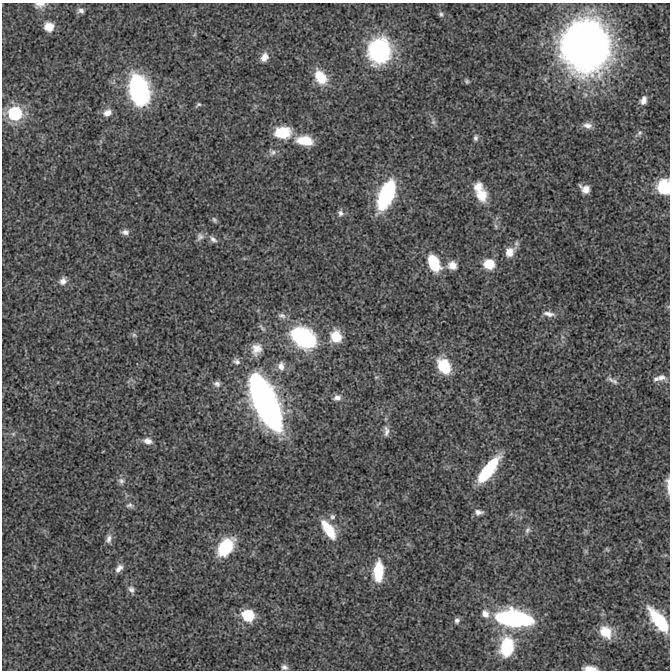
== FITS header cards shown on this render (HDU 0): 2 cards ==
NAXIS1  =                  668 / Axis length
NAXIS2  =                  668 / Axis length

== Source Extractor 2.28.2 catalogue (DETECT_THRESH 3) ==
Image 668 x 668 px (HDU 0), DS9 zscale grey, 1 PNG px = 1 image px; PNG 672 x 672 px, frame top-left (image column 1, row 668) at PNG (2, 3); no overlay
Background -1.77e-04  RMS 0.0025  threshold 0.00761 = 3 sigma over >= 5 px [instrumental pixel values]
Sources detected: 80; all 80 listed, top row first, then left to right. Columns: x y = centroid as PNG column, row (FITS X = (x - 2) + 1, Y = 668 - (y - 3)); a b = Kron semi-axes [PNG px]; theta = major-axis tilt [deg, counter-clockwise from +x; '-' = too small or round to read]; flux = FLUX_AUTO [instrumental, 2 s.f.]
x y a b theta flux
40 5 13 6 9 0.89
81 11 8 6 -7 0.6
441 14 7 6 - 0.42
49 27 8 8 - 2.6
586 46 28 26 -83 230
379 51 21 18 89 27
264 57 12 9 64 1.3
320 77 19 12 -56 4.2
467 81 7 5 -48 0.32
139 90 23 13 -75 41
643 100 10 8 72 1.2
198 105 9 5 37 0.34
15 113 8 8 - 27
107 113 11 8 27 1.3
433 122 6 6 - 0.43
588 125 13 8 -10 1.1
282 132 16 11 1 6.4
639 133 9 6 63 0.49
476 138 9 6 89 0.5
304 140 18 10 -7 4
272 152 11 8 -13 0.77
478 187 11 9 53 1.8
664 187 15 13 -84 5.8
585 189 9 7 -33 1.6
386 195 21 10 66 27
481 195 16 14 -72 3.3
341 213 8 7 - 0.62
214 220 8 5 -60 0.36
496 226 8 5 -71 0.37
125 232 9 7 4 0.74
200 237 11 9 59 0.78
213 239 12 7 -39 0.85
510 252 12 9 47 2.2
434 263 16 9 -65 7.8
489 264 11 10 - 3.9
452 265 9 8 - 1.8
63 281 10 9 - 1.2
549 314 16 7 -9 1
282 316 11 7 -18 0.75
262 328 12 4 -51 0.37
134 335 6 6 - 0.38
336 336 13 12 - 3.6
303 337 16 11 -33 50
256 349 16 14 65 2.2
236 361 10 8 -20 0.68
281 366 13 9 -89 1.3
444 366 16 12 -56 6
376 377 6 3 -17 0.21
661 377 13 8 -12 0.98
656 379 9 7 13 0.64
611 380 13 5 -27 0.77
217 384 10 8 -20 0.74
337 398 10 7 14 0.92
265 403 49 18 -66 73
386 431 15 7 -87 0.87
13 434 6 5 - 0.29
148 441 13 8 -15 1.1
488 470 28 9 52 11
121 481 9 8 - 0.67
668 486 20 4 -90 1
130 505 10 7 -16 0.58
479 512 10 6 -1 0.73
332 517 8 7 - 0.53
329 530 22 9 -56 5.7
527 530 10 7 69 0.56
109 539 12 7 76 0.91
225 547 20 12 52 8.6
607 549 7 3 -52 0.19
119 568 12 7 50 1
378 571 22 10 87 5.7
131 589 10 8 -47 0.74
485 614 12 10 -55 1.4
248 615 10 9 - 7.8
514 618 28 12 -7 35
457 620 7 6 - 0.55
659 621 25 10 -53 10
606 632 17 13 -50 3.4
507 646 21 13 83 9.6
284 667 8 6 -17 0.58
590 668 13 4 -3 1.3
At the frame edge (FLAGS 8, measured only in part): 4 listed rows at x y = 40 5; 664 187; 668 486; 590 668